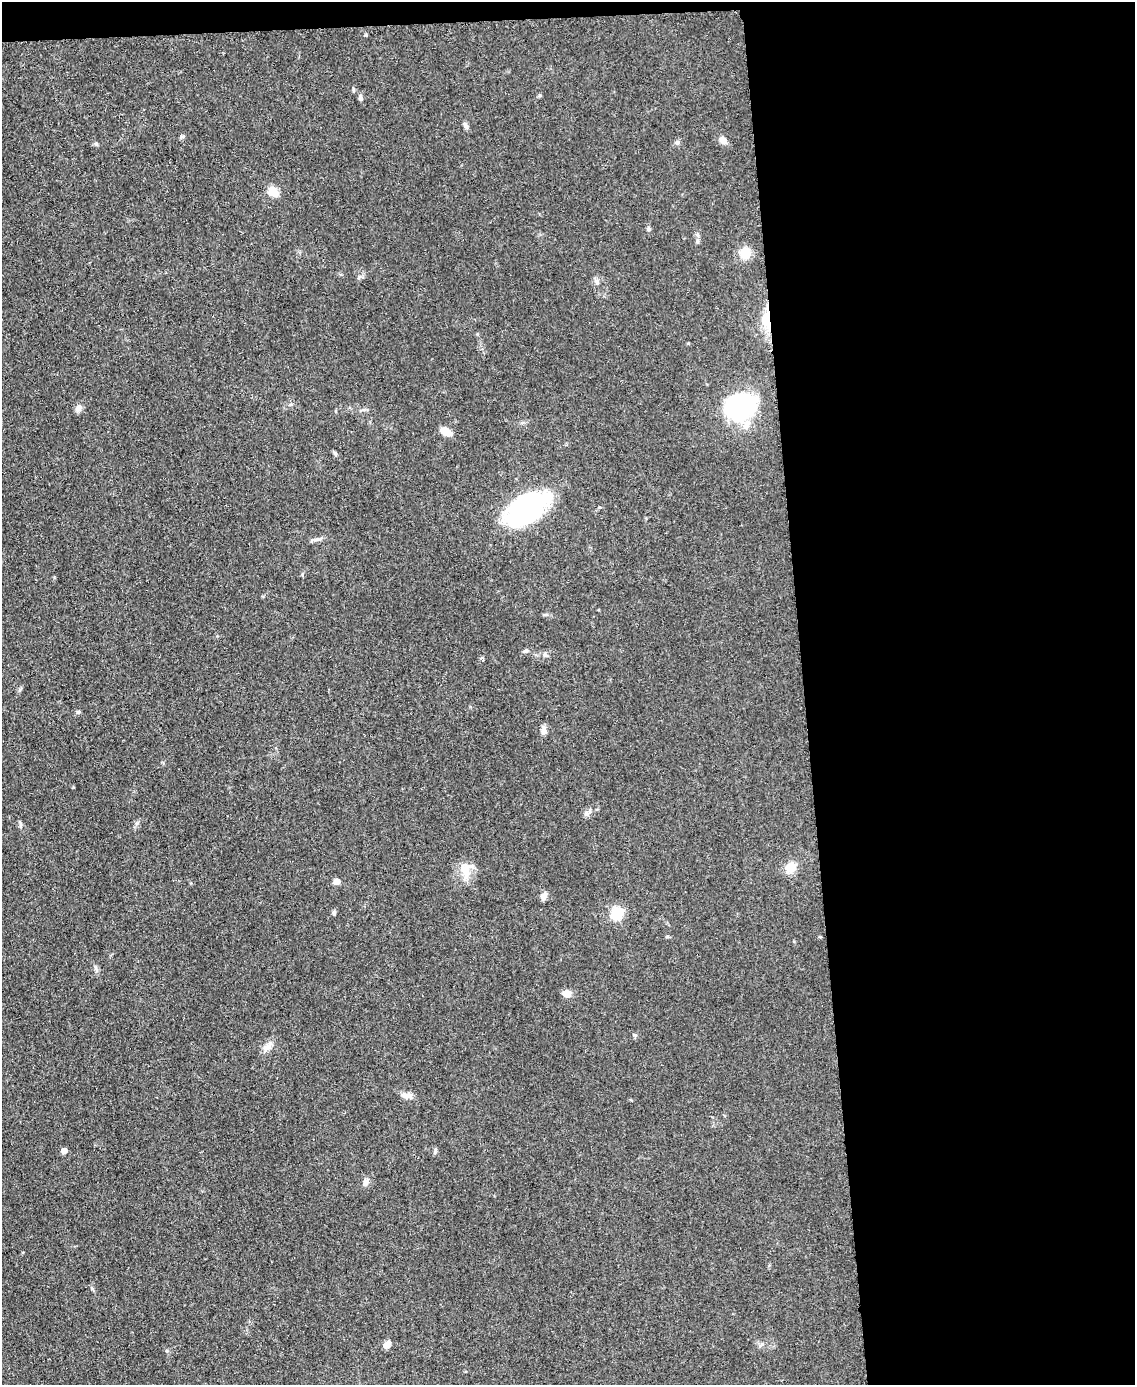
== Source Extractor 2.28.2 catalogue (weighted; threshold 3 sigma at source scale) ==
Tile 4 of 4 x 3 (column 4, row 1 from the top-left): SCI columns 3404-4536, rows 3009-4391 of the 4543 x 4526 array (HDU 1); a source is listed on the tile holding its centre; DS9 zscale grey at full resolution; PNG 1137 x 1387 px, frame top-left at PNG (2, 2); no overlay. Shown black and unused: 30% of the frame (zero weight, under 3 of 5 exposures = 1% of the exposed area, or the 3 px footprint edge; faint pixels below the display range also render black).
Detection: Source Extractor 2.28.2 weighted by HDU 2 'WHT'; one run over the whole footprint, this tile lists its part. Background 0.0622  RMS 0.006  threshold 0.0271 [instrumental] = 3 sigma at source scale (4.5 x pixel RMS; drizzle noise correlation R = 1.50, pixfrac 1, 0.05/0.05 arcsec/px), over >= 5 px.
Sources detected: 39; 1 inside a brighter object's white glare — not listed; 1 inside a brighter listed object's ellipse — not listed separately; the other 37 listed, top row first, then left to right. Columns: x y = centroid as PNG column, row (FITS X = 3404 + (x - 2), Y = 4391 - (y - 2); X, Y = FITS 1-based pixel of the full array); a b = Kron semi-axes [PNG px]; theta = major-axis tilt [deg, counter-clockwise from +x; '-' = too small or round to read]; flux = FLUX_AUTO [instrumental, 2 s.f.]
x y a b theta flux
353 90 6 4 -89 0.77
360 98 7 5 -78 1.3
465 125 10 5 -62 1.8
182 137 6 4 1 0.91
723 140 9 6 -58 3.8
96 143 6 4 -20 0.84
677 143 7 5 87 1.4
273 192 12 8 -44 7.4
648 229 5 5 - 1.1
698 241 6 4 89 1
745 253 11 9 82 11
597 282 6 6 - 1.4
766 319 18 12 -89 10
741 406 26 21 10 90
78 408 10 7 60 2.8
446 432 13 8 -30 5.8
525 511 37 18 35 120
317 539 12 4 9 1.8
525 651 7 4 12 1.2
78 712 6 5 - 0.9
543 731 10 7 86 2.4
586 814 8 7 - 2
790 867 8 7 - 11
465 870 22 13 -84 9.2
337 881 7 7 - 2.6
544 896 8 6 60 3.3
334 913 7 5 65 1
617 914 12 11 - 15
96 968 10 4 -61 1.3
567 993 9 7 -13 4.6
635 1035 6 5 - 0.91
267 1046 19 7 44 3.8
407 1095 15 7 -7 3.5
435 1150 8 3 85 0.89
64 1151 4 4 - 5.2
366 1182 8 7 - 2.4
387 1344 9 6 47 3.5
Overlapping masked pixels (flux is a lower limit): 1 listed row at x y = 766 319
Unlisted compact peaks at least as high as the median listed source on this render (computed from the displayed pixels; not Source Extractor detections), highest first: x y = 335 453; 137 823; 667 937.